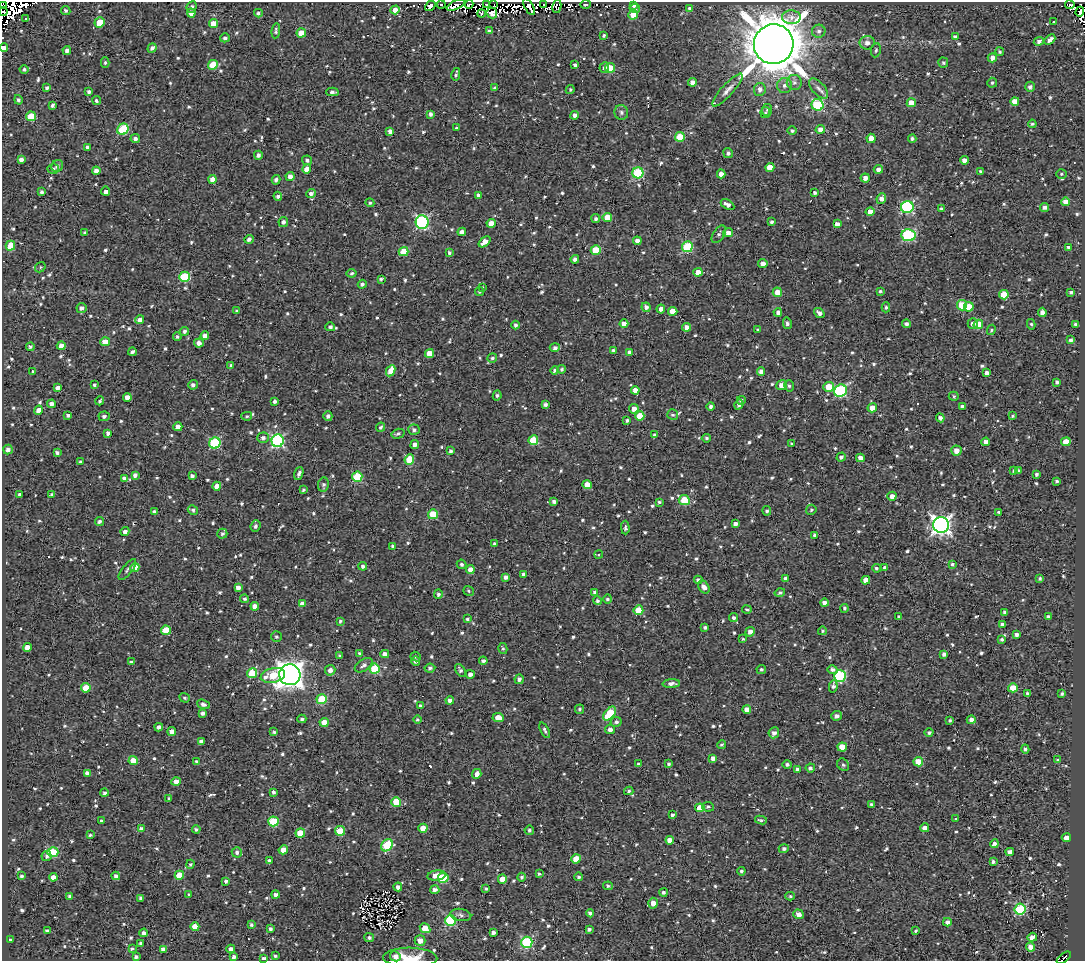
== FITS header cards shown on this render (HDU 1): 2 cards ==
NAXIS1  =                 1083
NAXIS2  =                  959

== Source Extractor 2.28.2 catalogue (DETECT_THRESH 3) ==
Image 1083 x 959 px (HDU 1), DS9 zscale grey, 1 PNG px = 1 image px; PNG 1087 x 963 px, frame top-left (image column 1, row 959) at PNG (2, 2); each listed source drawn as its Kron ellipse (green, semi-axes under 4 px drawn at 4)
Background 1.48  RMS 4.8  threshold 14.4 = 3 sigma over >= 5 px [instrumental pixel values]
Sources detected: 975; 16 with non-positive FLUX_AUTO (blend fragments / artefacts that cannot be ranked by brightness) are neither listed nor drawn; of the other 959, the 500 brightest by FLUX_AUTO listed and drawn (459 fainter detections omitted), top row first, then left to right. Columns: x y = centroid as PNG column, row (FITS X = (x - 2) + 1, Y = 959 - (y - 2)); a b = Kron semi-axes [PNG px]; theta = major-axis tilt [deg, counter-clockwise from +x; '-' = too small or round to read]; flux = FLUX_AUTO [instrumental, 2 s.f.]
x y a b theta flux
469 4 4 3 - 7.1e+02
494 4 3 2 - 1.2e+03
544 4 3 3 - 4.3e+03
586 4 5 3 - 6.1e+02
441 5 4 2 - 5.5e+02
456 5 10 4 25 4.5e+03
487 5 3 3 - 2.3e+03
634 5 4 3 - 6.1e+02
1070 5 4 3 - 1.6e+03
3 6 4 3 - 3.5e+03
430 6 6 4 42 2.0e+03
557 6 7 4 79 9.8e+02
192 7 6 4 63 8.9e+02
529 7 9 3 -62 5.3e+03
635 9 5 4 - 1.0e+03
690 9 4 4 - 1.5e+03
66 10 5 4 - 6.8e+02
395 10 5 4 - 3.0e+03
3 12 4 3 - 1.5e+03
1080 12 5 3 - 2.1e+03
191 13 4 4 - 2.2e+03
258 13 4 4 - 7.6e+02
492 13 5 5 - 2.1e+03
482 14 4 4 - 6.6e+02
633 15 5 4 - 4.2e+03
791 17 9 7 -4 1.6e+03
26 18 3 3 - 8.2e+02
1054 21 3 3 - 2.2e+03
99 22 5 5 - 6.6e+03
213 24 4 4 - 4.2e+03
276 31 8 4 83 7.7e+02
489 31 4 3 - 6.9e+02
819 31 7 6 - 9.1e+02
301 33 5 4 - 6.3e+03
604 35 3 3 - 5.7e+02
955 37 4 3 - 1.3e+03
225 38 5 4 - 8.7e+02
1050 40 6 3 43 1.9e+03
1039 41 5 4 - 1.0e+03
867 43 7 7 - 1.9e+03
774 44 20 19 - 1.8e+06
4 48 4 4 - 1.7e+03
152 48 5 4 - 1.0e+03
67 50 4 4 - 1.3e+03
876 50 7 5 81 6.9e+02
1000 52 4 4 - 6.2e+02
992 58 5 4 - 1.9e+03
105 63 5 4 - 5.6e+02
943 63 5 5 - 6.0e+02
213 65 5 4 - 8.0e+03
575 65 4 3 - 1.0e+03
604 68 5 4 - 9.3e+02
610 68 5 5 - 8.0e+03
24 69 4 4 - 7.4e+02
456 74 6 3 79 6.2e+02
692 82 4 4 - 2.1e+03
794 83 7 7 - 1.4e+03
992 83 5 5 - 6.8e+02
784 86 7 7 - 1.5e+03
1030 87 5 4 - 1.1e+03
47 88 4 3 - 7.3e+02
494 88 3 3 - 5.4e+02
819 88 12 6 -47 1.6e+03
760 89 6 6 - 1.5e+03
570 90 4 3 - 6.0e+02
727 90 21 6 48 2.3e+03
88 92 3 3 - 7.8e+02
332 92 6 3 1 1.1e+03
18 100 5 4 - 8.1e+02
96 100 5 3 - 5.6e+02
1015 101 4 4 - 3.0e+03
911 103 4 4 - 4.9e+03
53 105 4 3 - 9.4e+02
817 105 6 5 - 2.5e+04
767 110 6 5 - 6.8e+02
621 112 7 7 - 1.0e+03
765 113 5 5 - 5.5e+02
430 114 4 3 - 9.2e+02
575 115 4 4 - 1.2e+03
31 116 5 4 - 7.9e+03
1032 124 4 3 - 5.8e+02
456 128 4 3 - 5.5e+02
123 129 6 5 - 2.0e+04
820 129 4 4 - 2.2e+03
390 131 4 4 - 1.3e+03
792 131 5 4 - 7.7e+02
680 137 5 4 - 7.1e+03
135 138 4 4 - 1.2e+03
871 138 4 4 - 3.9e+03
912 139 4 4 - 8.3e+02
88 147 4 3 - 1.2e+03
728 153 5 4 - 8.2e+02
258 155 4 4 - 1.2e+03
21 160 4 4 - 1.3e+03
307 160 5 4 - 9.0e+02
964 160 4 4 - 2.0e+03
57 166 6 5 - 1.0e+03
770 167 4 4 - 5.7e+03
53 169 5 5 - 8.5e+02
307 169 5 4 - 3.0e+03
878 169 4 4 - 1.5e+03
96 171 4 4 - 1.9e+03
981 172 4 4 - 9.2e+02
638 173 5 5 - 2.3e+04
721 174 4 4 - 2.2e+03
1061 174 5 4 - 5.6e+02
290 176 4 4 - 1.8e+03
865 178 4 4 - 1.6e+03
212 179 4 4 - 2.4e+03
276 180 5 4 - 1.2e+03
106 191 4 4 - 2.6e+03
42 192 4 3 - 8.4e+02
311 193 5 4 - 1.1e+03
814 193 3 3 - 7.1e+02
478 195 4 4 - 1.3e+03
278 196 4 4 - 8.6e+02
881 198 5 4 - 1.9e+03
1065 202 4 4 - 2.9e+03
370 203 4 4 - 5.6e+02
727 205 7 4 -30 1.6e+03
907 207 6 6 - 4.2e+04
1044 207 4 4 - 1.1e+03
941 209 4 3 - 5.5e+02
870 211 4 4 - 2.7e+03
607 217 5 4 - 5.0e+03
596 218 4 4 - 7.7e+02
283 222 5 4 - 1.1e+03
422 222 7 6 - 4.5e+04
771 222 4 3 - 6.2e+02
491 223 4 4 - 4.2e+03
837 224 4 4 - 1.6e+03
462 232 4 4 - 1.8e+03
85 233 4 3 - 7.3e+02
728 233 5 4 - 2.0e+03
719 234 10 5 58 1.0e+03
908 235 7 6 - 3.0e+04
249 239 4 4 - 1.2e+03
637 241 4 4 - 1.8e+03
485 242 7 4 41 3.1e+03
10 246 5 4 - 7.9e+03
687 247 5 5 - 2.0e+04
1069 247 4 3 - 1.2e+03
596 250 5 5 - 1.1e+04
404 252 5 4 - 6.5e+03
449 253 4 4 - 6.7e+02
575 259 4 4 - 1.1e+03
763 264 5 4 - 1.6e+03
40 267 5 4 - 5.4e+02
698 272 5 4 - 2.4e+03
352 273 5 4 - 7.5e+02
185 277 5 5 - 1.8e+04
381 279 4 3 - 6.4e+02
362 284 4 4 - 1.0e+03
483 287 3 3 - 1.3e+03
880 291 3 3 - 5.5e+02
480 292 4 3 - 5.8e+02
777 292 4 4 - 3.1e+03
1071 292 4 3 - 7.1e+02
1004 295 5 4 - 8.0e+03
962 305 5 5 - 9.1e+03
646 307 5 4 - 1.3e+03
886 307 5 4 - 6.2e+02
969 307 5 5 - 4.7e+03
81 308 5 5 - 1.3e+03
661 309 4 4 - 1.5e+03
237 311 4 4 - 6.3e+02
673 311 4 4 - 4.9e+03
778 312 4 4 - 1.3e+03
1042 312 4 4 - 1.5e+03
819 313 6 4 -37 1.3e+03
140 320 4 4 - 1.7e+03
787 323 5 4 - 8.9e+02
973 323 5 5 - 1.4e+03
624 324 4 4 - 1.9e+03
906 324 4 4 - 1.0e+03
978 324 5 4 - 4.6e+03
1031 324 5 4 - 5.7e+02
1075 324 3 3 - 7.7e+02
515 325 4 4 - 8.5e+02
330 327 5 4 - 8.3e+02
687 327 4 4 - 2.6e+03
758 330 4 3 - 6.1e+02
991 330 5 4 - 5.6e+02
185 331 4 4 - 9.3e+02
205 336 4 4 - 2.4e+03
177 337 4 4 - 6.2e+02
1071 340 4 3 - 8.7e+02
105 342 5 4 - 3.9e+03
199 343 5 4 - 1.8e+03
61 346 4 4 - 1.8e+03
30 347 4 4 - 7.6e+02
555 348 5 4 - 1.0e+03
613 350 3 3 - 6.4e+02
132 352 4 3 - 8.2e+02
630 352 4 4 - 2.0e+03
429 353 4 4 - 4.6e+03
492 358 5 4 - 6.2e+02
231 365 4 3 - 5.3e+02
562 369 4 4 - 6.2e+02
555 370 4 4 - 7.7e+02
32 371 3 3 - 8.0e+02
391 371 6 4 63 4.0e+03
761 371 4 4 - 1.7e+03
987 373 4 4 - 1.6e+03
1057 382 4 3 - 6.7e+02
94 385 4 3 - 5.5e+02
193 385 5 4 - 1.1e+03
781 385 5 4 - 2.7e+03
789 386 6 4 -73 5.7e+02
829 387 5 5 - 5.3e+03
58 388 4 4 - 1.4e+03
635 390 4 4 - 2.2e+03
840 391 6 6 - 3.5e+04
497 395 5 4 - 7.1e+02
954 396 5 4 - 5.4e+02
127 397 4 4 - 2.3e+03
741 400 4 4 - 6.1e+02
100 401 4 3 - 6.1e+02
275 401 3 3 - 9.0e+02
52 404 4 4 - 1.4e+03
545 404 4 3 - 9.0e+02
739 405 5 4 - 1.3e+03
711 406 4 4 - 8.7e+02
962 406 4 3 - 6.6e+02
872 408 4 4 - 2.8e+03
634 409 4 4 - 2.4e+03
38 410 5 4 - 2.2e+03
68 415 4 3 - 7.2e+02
673 415 5 5 - 6.9e+02
104 416 5 4 - 8.7e+02
247 416 5 4 - 5.5e+02
328 416 5 4 - 1.0e+03
640 416 5 4 - 6.0e+03
1012 416 4 3 - 5.4e+02
940 418 4 4 - 1.2e+03
627 420 3 3 - 6.8e+02
178 427 4 4 - 3.4e+03
381 427 5 4 - 6.1e+02
414 430 6 5 - 9.1e+02
108 433 4 4 - 1.1e+03
398 434 6 4 15 7.7e+02
654 435 4 3 - 5.6e+02
263 438 6 5 - 1.2e+03
706 438 4 4 - 6.0e+02
533 440 5 5 - 1.2e+04
278 441 6 6 - 5.3e+04
986 442 4 4 - 1.8e+03
1066 442 5 4 - 4.8e+03
215 443 6 5 - 2.5e+04
792 444 3 3 - 6.2e+02
415 445 4 4 - 1.4e+03
8 450 5 4 - 1.2e+03
450 451 4 4 - 7.4e+02
956 451 5 5 - 2.4e+03
57 453 4 3 - 7.9e+02
841 457 4 4 - 9.3e+02
860 458 4 4 - 2.1e+03
409 459 5 4 - 9.5e+03
80 462 3 3 - 6.2e+02
1014 471 4 3 - 7.2e+02
1018 471 4 3 - 6.2e+02
299 473 7 3 72 1.1e+03
1036 474 3 3 - 7.1e+02
135 475 4 4 - 1.2e+03
192 476 4 4 - 9.8e+02
357 477 5 5 - 1.4e+04
124 478 4 4 - 8.6e+02
1057 481 3 3 - 5.8e+02
323 485 7 5 84 8.4e+02
587 485 4 4 - 4.7e+03
217 486 4 4 - 2.9e+03
303 490 4 3 - 5.9e+02
19 494 3 3 - 5.3e+02
52 494 4 3 - 7.2e+02
892 496 4 4 - 1.7e+03
684 500 6 5 - 1.4e+04
554 502 4 3 - 9.7e+02
659 502 4 3 - 5.8e+02
193 510 5 4 - 6.2e+02
811 510 5 5 - 6.1e+02
767 511 5 4 - 6.1e+02
154 512 4 3 - 6.9e+02
999 512 4 3 - 6.5e+02
433 514 5 5 - 1.1e+04
99 522 4 4 - 9.3e+02
735 524 4 4 - 1.4e+03
941 525 8 8 - 1.7e+05
256 526 6 5 - 1.0e+03
625 528 7 4 -89 8.8e+02
125 532 4 4 - 1.2e+03
222 534 5 5 - 8.8e+02
814 535 3 3 - 6.2e+02
494 544 3 3 - 5.7e+02
393 546 4 3 - 8.5e+02
599 554 4 4 - 7.6e+02
462 564 5 4 - 8.1e+02
952 564 4 4 - 6.7e+02
363 566 4 4 - 9.3e+02
135 567 4 4 - 4.4e+03
876 568 4 4 - 6.7e+02
885 568 4 4 - 1.5e+03
127 570 13 5 52 1.0e+03
470 570 4 4 - 3.2e+03
523 574 3 3 - 7.8e+02
506 577 4 3 - 1.2e+03
785 579 4 4 - 1.3e+03
1040 579 3 3 - 6.0e+02
698 580 4 4 - 1.0e+03
866 580 4 4 - 2.9e+03
704 587 7 5 -54 2.0e+03
238 588 4 4 - 1.5e+03
469 591 5 4 - 5.9e+02
595 592 4 3 - 9.1e+02
780 592 5 4 - 6.3e+02
438 594 4 4 - 7.3e+02
245 599 4 4 - 7.3e+02
608 599 5 4 - 7.1e+02
597 601 4 4 - 7.3e+02
824 603 4 4 - 1.4e+03
302 604 4 4 - 1.9e+03
255 606 4 4 - 2.6e+03
844 608 4 4 - 5.9e+02
638 610 5 4 - 7.8e+03
747 610 5 4 - 6.0e+02
1004 612 4 3 - 7.5e+02
899 617 4 3 - 9.5e+02
1048 617 4 3 - 9.0e+02
734 618 4 4 - 8.7e+02
467 619 4 4 - 6.2e+02
340 621 3 3 - 5.7e+02
1003 624 4 4 - 1.1e+03
705 627 3 3 - 6.5e+02
166 630 5 4 - 7.5e+03
822 631 4 4 - 5.3e+02
750 632 5 4 - 1.7e+03
1017 634 3 3 - 9.8e+02
276 637 5 5 - 6.0e+02
743 639 4 4 - 5.6e+02
1002 639 4 4 - 7.3e+02
27 647 4 4 - 2.4e+03
503 649 5 4 - 5.6e+02
360 654 4 4 - 1.1e+03
385 654 4 4 - 2.0e+03
944 654 4 4 - 1.2e+03
339 656 3 3 - 6.0e+02
416 657 5 4 - 5.9e+02
416 661 5 4 - 1.3e+03
483 661 4 3 - 9.3e+02
131 662 3 3 - 6.2e+02
364 665 10 5 33 1.3e+03
430 668 5 4 - 8.6e+02
375 669 5 5 - 1.4e+04
761 669 5 4 - 5.8e+02
330 670 5 5 - 1.6e+03
460 670 7 4 -57 8.3e+02
832 670 5 4 - 1.0e+03
252 673 5 5 - 1.2e+04
470 674 4 4 - 1.5e+03
273 675 12 7 13 8.9e+03
290 675 10 10 - 3.7e+05
840 676 6 6 - 3.2e+04
519 679 4 4 - 1.1e+03
671 684 9 4 3 1.4e+03
833 686 6 4 81 9.4e+02
86 688 4 4 - 5.4e+03
1013 688 5 4 - 4.8e+03
1028 694 4 4 - 1.3e+03
1062 694 3 3 - 5.5e+02
185 698 5 4 - 5.3e+02
322 699 5 5 - 1.5e+04
450 700 4 4 - 1.5e+03
203 704 7 4 -21 1.1e+03
420 706 3 3 - 8.9e+02
579 709 4 4 - 6.4e+02
747 709 4 4 - 2.2e+03
202 713 4 4 - 9.9e+02
610 713 8 4 49 1.5e+04
836 716 5 4 - 1.3e+03
498 718 5 4 - 3.8e+03
302 719 4 4 - 6.4e+02
418 719 4 4 - 5.3e+02
950 720 4 4 - 5.5e+02
971 720 4 4 - 1.6e+03
324 722 4 4 - 3.6e+03
616 722 5 5 - 7.9e+02
159 727 4 4 - 1.2e+03
610 729 5 4 - 1.3e+03
545 730 8 4 -62 8.7e+02
172 731 4 4 - 2.3e+03
274 732 3 3 - 6.1e+02
774 733 6 5 - 1.6e+03
929 733 4 4 - 7.7e+02
201 741 4 3 - 1.0e+03
722 745 4 4 - 6.8e+02
842 747 5 4 - 6.5e+03
1025 749 4 3 - 7.7e+02
713 758 4 4 - 1.6e+03
1058 760 4 3 - 7.1e+02
133 761 4 4 - 3.8e+03
197 762 4 4 - 1.0e+03
918 762 5 4 - 5.5e+03
639 764 4 3 - 7.0e+02
668 764 4 3 - 6.1e+02
787 764 4 4 - 7.1e+02
843 765 6 5 - 6.0e+02
810 768 4 4 - 9.5e+02
797 769 4 3 - 8.7e+02
87 773 4 4 - 1.4e+03
477 774 5 4 - 1.8e+03
176 781 4 4 - 2.1e+03
629 791 5 4 - 6.0e+02
273 792 4 4 - 7.2e+02
104 793 4 4 - 7.6e+02
169 798 4 3 - 5.3e+02
396 802 5 5 - 9.3e+03
871 804 4 3 - 6.1e+02
708 807 6 5 - 6.8e+02
700 808 5 4 - 8.3e+03
672 815 3 3 - 7.4e+02
956 819 3 3 - 1.3e+03
761 820 6 3 -8 7.3e+02
101 821 3 3 - 9.0e+02
273 821 5 5 - 1.5e+04
423 828 4 4 - 4.3e+03
925 828 4 4 - 1.9e+03
141 829 4 4 - 1.2e+03
196 829 4 3 - 7.8e+02
529 830 4 4 - 6.4e+02
340 831 5 4 - 9.4e+03
300 833 5 4 - 7.0e+03
90 835 3 3 - 5.8e+02
1066 838 4 4 - 2.8e+03
670 840 4 4 - 2.7e+03
994 844 4 4 - 1.0e+03
387 845 6 5 - 1.8e+04
784 849 5 4 - 8.7e+02
283 850 4 4 - 3.5e+03
53 852 5 5 - 1.6e+04
237 852 5 5 - 9.6e+02
1010 852 4 4 - 1.8e+03
46 856 5 5 - 8.3e+02
576 859 5 4 - 6.4e+03
270 861 4 4 - 1.3e+03
993 861 4 3 - 7.3e+02
190 864 4 4 - 5.3e+02
741 871 4 4 - 7.1e+02
539 874 3 3 - 5.7e+02
179 875 5 4 - 9.3e+03
436 875 9 5 7 3.9e+03
21 876 3 3 - 6.3e+02
116 876 4 4 - 1.0e+03
53 877 4 4 - 2.0e+03
522 877 4 4 - 7.5e+02
579 877 4 4 - 6.0e+02
443 878 5 5 - 1.5e+04
502 879 4 4 - 4.7e+03
226 881 4 3 - 8.2e+02
608 886 5 3 - 6.8e+02
398 887 4 4 - 1.4e+03
486 889 3 3 - 5.5e+02
435 890 4 4 - 1.3e+03
663 892 4 4 - 8.1e+02
188 894 3 3 - 8.2e+02
276 894 4 3 - 1.2e+03
70 896 4 3 - 8.4e+02
790 896 5 4 - 5.8e+02
141 898 4 4 - 1.1e+03
653 903 5 4 - 2.5e+03
1020 909 6 5 - 3.3e+04
590 913 4 4 - 1.0e+03
799 914 5 4 - 2.0e+03
461 915 10 6 -11 1.1e+03
451 920 5 5 - 2.8e+04
947 922 4 4 - 1.5e+03
251 925 4 4 - 6.6e+02
195 927 4 4 - 3.9e+03
425 928 5 4 - 6.3e+03
270 929 4 3 - 8.4e+02
589 929 4 3 - 8.4e+02
47 931 4 3 - 7.8e+02
915 931 4 3 - 5.6e+02
493 932 4 3 - 1.1e+03
144 933 4 4 - 1.1e+03
1032 937 5 4 - 2.4e+03
369 938 5 4 - 6.9e+02
10 940 3 3 - 5.5e+02
420 940 5 5 - 2.6e+03
527 942 5 5 - 3.5e+04
141 943 4 3 - 9.4e+02
1030 947 4 4 - 2.2e+03
132 948 4 3 - 7.2e+02
163 949 4 4 - 1.2e+03
231 949 4 4 - 1.4e+03
275 956 3 3 - 5.9e+02
395 956 5 5 - 2.0e+03
136 957 4 4 - 8.6e+02
234 957 4 3 - 1.1e+03
410 958 27 10 -1 7.9e+03
1064 958 8 2 40 7.0e+02
264 959 4 3 - 1.4e+03
At the frame edge (FLAGS 8, measured only in part): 6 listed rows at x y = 3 6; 3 12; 4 48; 410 958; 1064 958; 264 959
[459 fainter detections neither listed nor drawn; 16 non-positive-flux detections neither listed nor drawn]